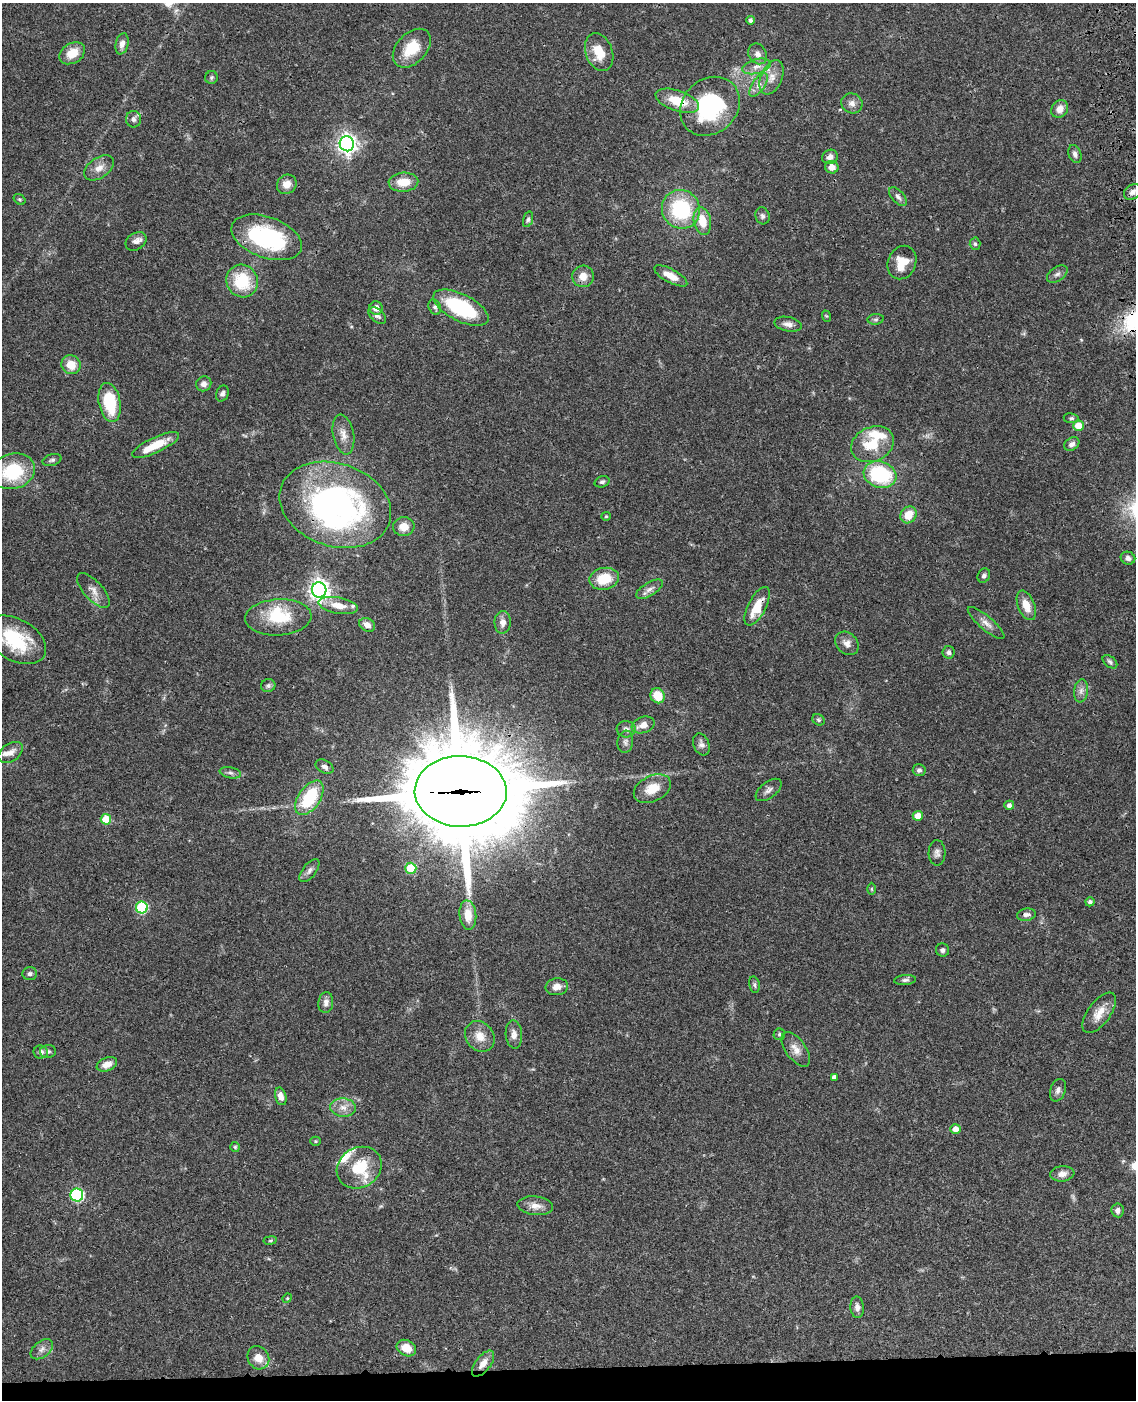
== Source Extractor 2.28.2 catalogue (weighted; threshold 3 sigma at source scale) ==
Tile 10 of 4 x 3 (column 2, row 3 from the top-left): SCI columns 1253-2386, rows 256-1653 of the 4769 x 4604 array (HDU 1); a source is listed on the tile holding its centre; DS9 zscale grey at full resolution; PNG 1138 x 1402 px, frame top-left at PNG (2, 3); each listed source drawn as its Kron ellipse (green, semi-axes under 4 px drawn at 4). Shown black and unused: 2% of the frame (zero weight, under 3 of 4 exposures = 6% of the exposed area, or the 3 px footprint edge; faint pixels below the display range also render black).
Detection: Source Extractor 2.28.2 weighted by HDU 2 'WHT'; one run over the whole footprint, this tile lists its part. Background 0.0444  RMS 0.0028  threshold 0.0126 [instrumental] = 3 sigma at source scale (4.5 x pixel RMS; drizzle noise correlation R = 1.50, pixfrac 1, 0.05/0.05 arcsec/px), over >= 5 px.
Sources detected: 152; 3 too faint to see at this stretch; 2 inside a brighter object's white glare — neither listed nor drawn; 8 inside a brighter listed object's ellipse — not listed separately; the other 139 listed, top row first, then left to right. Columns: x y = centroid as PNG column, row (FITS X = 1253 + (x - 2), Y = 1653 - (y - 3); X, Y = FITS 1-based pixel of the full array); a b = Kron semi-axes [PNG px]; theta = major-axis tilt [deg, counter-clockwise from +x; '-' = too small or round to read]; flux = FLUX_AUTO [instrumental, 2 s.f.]
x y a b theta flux
750 20 4 4 - 0.79
122 44 11 6 76 1.6
412 48 22 15 46 8.2
599 52 19 13 -70 6
72 53 14 10 32 4.2
758 54 11 9 -59 1.6
757 66 14 7 14 2
211 77 6 6 - 0.56
772 77 18 10 67 3.1
758 85 13 6 56 1.7
677 101 23 10 -19 7.6
852 103 11 10 - 1.6
710 106 32 27 43 31
1060 109 9 8 - 2.4
133 119 8 7 - 0.97
347 144 7 7 - 150
1075 154 9 6 -70 1.1
830 157 8 7 - 1.5
832 167 7 6 - 2.4
99 168 17 10 35 2.4
403 182 15 9 3 5
287 184 10 9 - 2.7
1132 192 9 7 36 1.3
898 197 11 6 -49 0.96
20 199 6 4 -33 0.38
681 209 20 19 - 21
762 216 8 7 - 0.84
528 219 8 4 72 0.56
702 221 14 8 -80 5
267 237 37 20 -19 31
136 241 11 8 33 1.5
975 244 6 5 - 0.49
902 263 17 14 68 5.1
1057 274 11 7 33 0.99
583 276 11 11 - 2.7
671 276 18 7 -28 3.7
242 281 17 15 -57 12
435 307 8 5 -64 0.73
376 308 7 6 - 1.9
461 308 30 13 -27 23
377 316 10 6 -41 0.97
826 316 6 3 -70 0.3
876 319 8 5 6 0.62
788 324 14 7 -10 1.5
71 365 10 9 - 4
204 384 8 7 - 1.3
222 393 8 6 65 0.77
110 402 20 11 -79 13
1071 418 7 5 -8 0.56
1078 426 5 5 - 4.9
343 434 20 10 -79 2.8
873 444 22 17 24 8.9
1072 444 8 6 34 1.2
156 445 25 7 25 6
52 460 10 5 16 0.71
13 471 22 17 16 15
880 474 17 13 -18 21
602 482 7 5 18 0.67
335 505 57 41 -18 77
908 515 9 7 52 4.3
606 516 5 4 - 0.32
404 527 11 9 7 2.8
1128 558 7 6 - 1.1
984 576 7 6 - 0.73
604 579 15 11 10 7.5
649 589 15 6 31 1.6
93 590 22 9 -48 2.4
319 590 7 7 - 160
338 605 20 8 -10 3.8
1026 605 15 8 -68 3.9
757 606 21 9 63 5.8
278 617 33 18 3 12
503 622 11 8 88 1.9
986 623 23 7 -41 2
367 625 8 6 -29 1.7
15 640 33 21 -29 16
847 643 13 10 -44 1.9
948 652 6 6 - 0.83
1110 662 8 5 -40 0.63
268 686 7 6 - 0.72
1081 691 12 7 82 1.4
658 696 8 7 - 5.1
819 720 6 5 - 0.49
643 725 12 8 21 2.5
626 729 9 8 - 1.2
625 742 11 8 81 1.2
701 744 11 8 -69 1.3
11 752 13 9 35 2.1
325 767 9 6 -28 1.1
919 770 6 6 - 0.76
230 773 11 5 -12 0.78
652 789 20 12 26 5
768 790 15 8 38 1.3
461 791 46 35 -2 4700
309 798 19 10 56 16
1009 805 5 4 - 0.91
918 816 5 5 - 3.6
106 819 5 5 - 7.6
937 853 13 8 88 1.3
411 868 5 5 - 9.7
309 871 13 6 52 1.2
871 889 6 4 -90 0.31
1090 902 4 4 - 0.7
142 907 6 6 - 24
468 915 15 8 -85 4.2
1026 915 9 6 9 1.1
942 950 7 6 - 0.83
30 974 7 6 - 0.75
905 980 11 5 4 0.77
754 985 8 5 -79 0.6
557 987 11 8 7 2
326 1003 10 7 82 1.5
1099 1013 24 11 54 3.8
514 1034 14 8 -86 1.8
779 1034 6 6 - 0.5
480 1036 16 13 -49 3.7
796 1049 20 10 -54 2.6
48 1051 8 6 2 0.72
41 1052 7 6 - 1.1
107 1064 10 6 21 2.4
834 1077 4 4 - 0.87
1058 1090 11 7 70 1.2
281 1096 9 5 -75 2
343 1107 13 9 -5 2.3
955 1129 5 5 - 2
315 1141 5 4 - 0.31
235 1147 5 5 - 0.37
359 1168 23 20 32 11
1062 1174 12 7 7 1.9
77 1195 6 6 - 41
535 1206 18 9 -6 2.5
1118 1210 7 6 - 1.1
270 1240 7 3 9 0.33
287 1298 5 4 - 0.3
857 1307 11 6 -86 1.3
406 1348 10 7 -27 4.3
42 1349 13 8 39 1.5
258 1358 12 10 -58 3.3
483 1364 15 7 52 2.5
Overlapping masked pixels (flux is a lower limit): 6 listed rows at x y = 677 101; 710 106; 335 505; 757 606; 461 791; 359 1168
Isophote crosses this tile's border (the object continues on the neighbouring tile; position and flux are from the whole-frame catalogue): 2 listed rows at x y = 13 471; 15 640